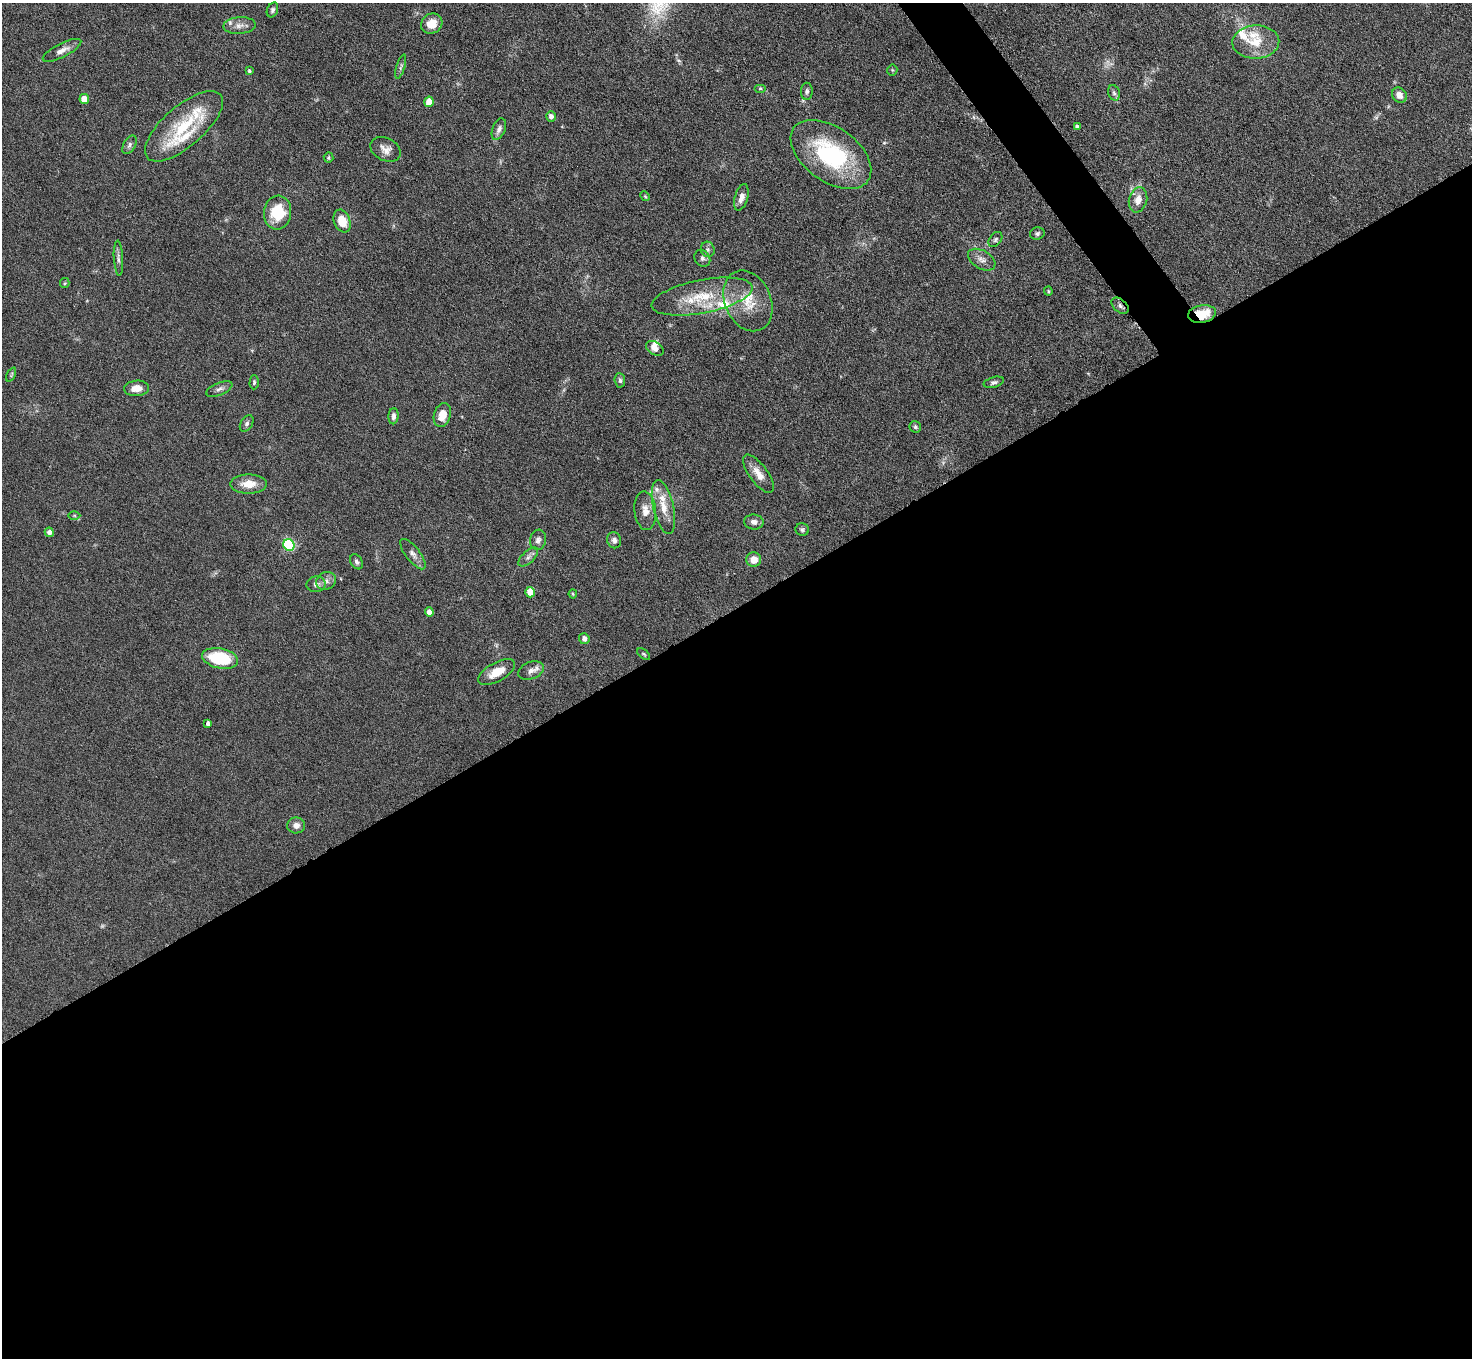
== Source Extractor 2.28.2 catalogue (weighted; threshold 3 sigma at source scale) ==
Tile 15 of 4 x 4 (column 3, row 4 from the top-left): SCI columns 2941-4410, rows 297-1652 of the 5882 x 5876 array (HDU 1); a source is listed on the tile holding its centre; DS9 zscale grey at full resolution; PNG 1474 x 1360 px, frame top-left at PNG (2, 3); each listed source drawn as its Kron ellipse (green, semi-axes under 4 px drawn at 4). Shown black and unused: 57% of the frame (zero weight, under 4 of 8 exposures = <1% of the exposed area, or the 3 px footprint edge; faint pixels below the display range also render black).
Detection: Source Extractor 2.28.2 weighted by HDU 2 'WHT'; one run over the whole footprint, this tile lists its part. Background 0.0969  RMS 0.0051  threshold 0.0209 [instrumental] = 3 sigma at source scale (4.09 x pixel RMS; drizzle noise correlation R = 1.36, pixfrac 0.8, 0.05/0.05 arcsec/px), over >= 5 px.
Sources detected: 88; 2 too faint to see at this stretch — neither listed nor drawn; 9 inside a brighter listed object's ellipse — not listed separately; the other 77 listed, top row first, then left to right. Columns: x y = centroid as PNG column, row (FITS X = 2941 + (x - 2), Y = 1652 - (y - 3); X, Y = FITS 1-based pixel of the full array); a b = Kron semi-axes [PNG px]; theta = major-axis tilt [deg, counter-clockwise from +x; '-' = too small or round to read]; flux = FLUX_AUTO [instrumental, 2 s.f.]
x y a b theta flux
272 10 8 5 66 1.2
432 24 11 9 35 6.4
239 26 16 8 3 3.7
1256 42 23 16 2 12
62 50 21 7 27 3.5
401 67 12 3 73 1
892 70 5 5 - 0.63
249 71 4 4 - 0.71
760 89 6 4 0 0.6
807 91 8 6 89 1.3
1114 93 8 5 -73 1.1
1399 95 8 6 -46 3.9
84 99 5 4 - 6.1
429 102 5 4 - 5.8
551 116 5 4 - 2.4
184 126 48 20 41 26
1077 126 4 3 - 0.91
499 129 11 6 69 2.2
130 145 10 6 60 1.5
386 149 16 11 -27 3.8
831 154 45 27 -36 52
328 157 5 5 - 0.69
645 196 5 4 - 0.55
741 197 13 6 74 3.4
1138 200 13 9 75 4.7
278 213 17 13 84 17
342 221 12 8 -69 8.8
1037 233 7 6 - 1.1
995 239 8 6 52 1.2
708 249 8 7 - 1.4
118 258 17 4 -87 1.8
702 258 9 7 -52 1.6
982 260 15 9 -31 3.2
65 283 5 4 - 0.58
1048 291 4 4 - 0.54
702 297 51 16 11 22
748 301 32 23 -66 16
1120 306 10 6 -41 1.7
1202 314 14 8 10 13
655 348 9 6 -33 2.7
11 375 7 4 64 0.64
620 380 7 5 -86 1.1
254 382 7 4 88 0.85
994 382 10 5 15 1.3
137 388 12 7 4 4.6
219 389 14 6 22 1.9
442 415 12 8 74 6.4
393 416 8 5 87 1.8
247 424 9 6 59 1.3
915 427 6 5 - 0.94
758 474 22 9 -54 5.5
248 484 18 9 1 7.1
663 507 27 10 -77 8.1
645 511 19 11 -85 5.3
74 515 6 4 0 0.59
754 522 9 7 -7 2.7
802 529 7 6 - 1.1
49 532 5 4 - 2.3
538 540 10 8 81 2
614 540 8 7 - 1.8
289 545 6 5 - 52
413 554 18 7 -52 2.9
528 557 12 6 42 1.9
754 560 7 7 - 4.8
357 562 8 5 -59 1.4
326 581 10 8 31 2.4
316 584 9 8 - 1.9
530 592 5 4 - 7.3
573 594 4 4 - 0.47
429 612 5 4 - 2.9
584 639 5 5 - 2
644 654 7 4 -38 0.7
220 658 18 10 -11 24
531 671 13 8 21 3
497 672 20 9 29 7.4
208 723 4 4 - 1.2
296 825 9 8 - 2.7
Overlapping masked pixels (flux is a lower limit): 2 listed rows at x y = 1120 306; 1202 314